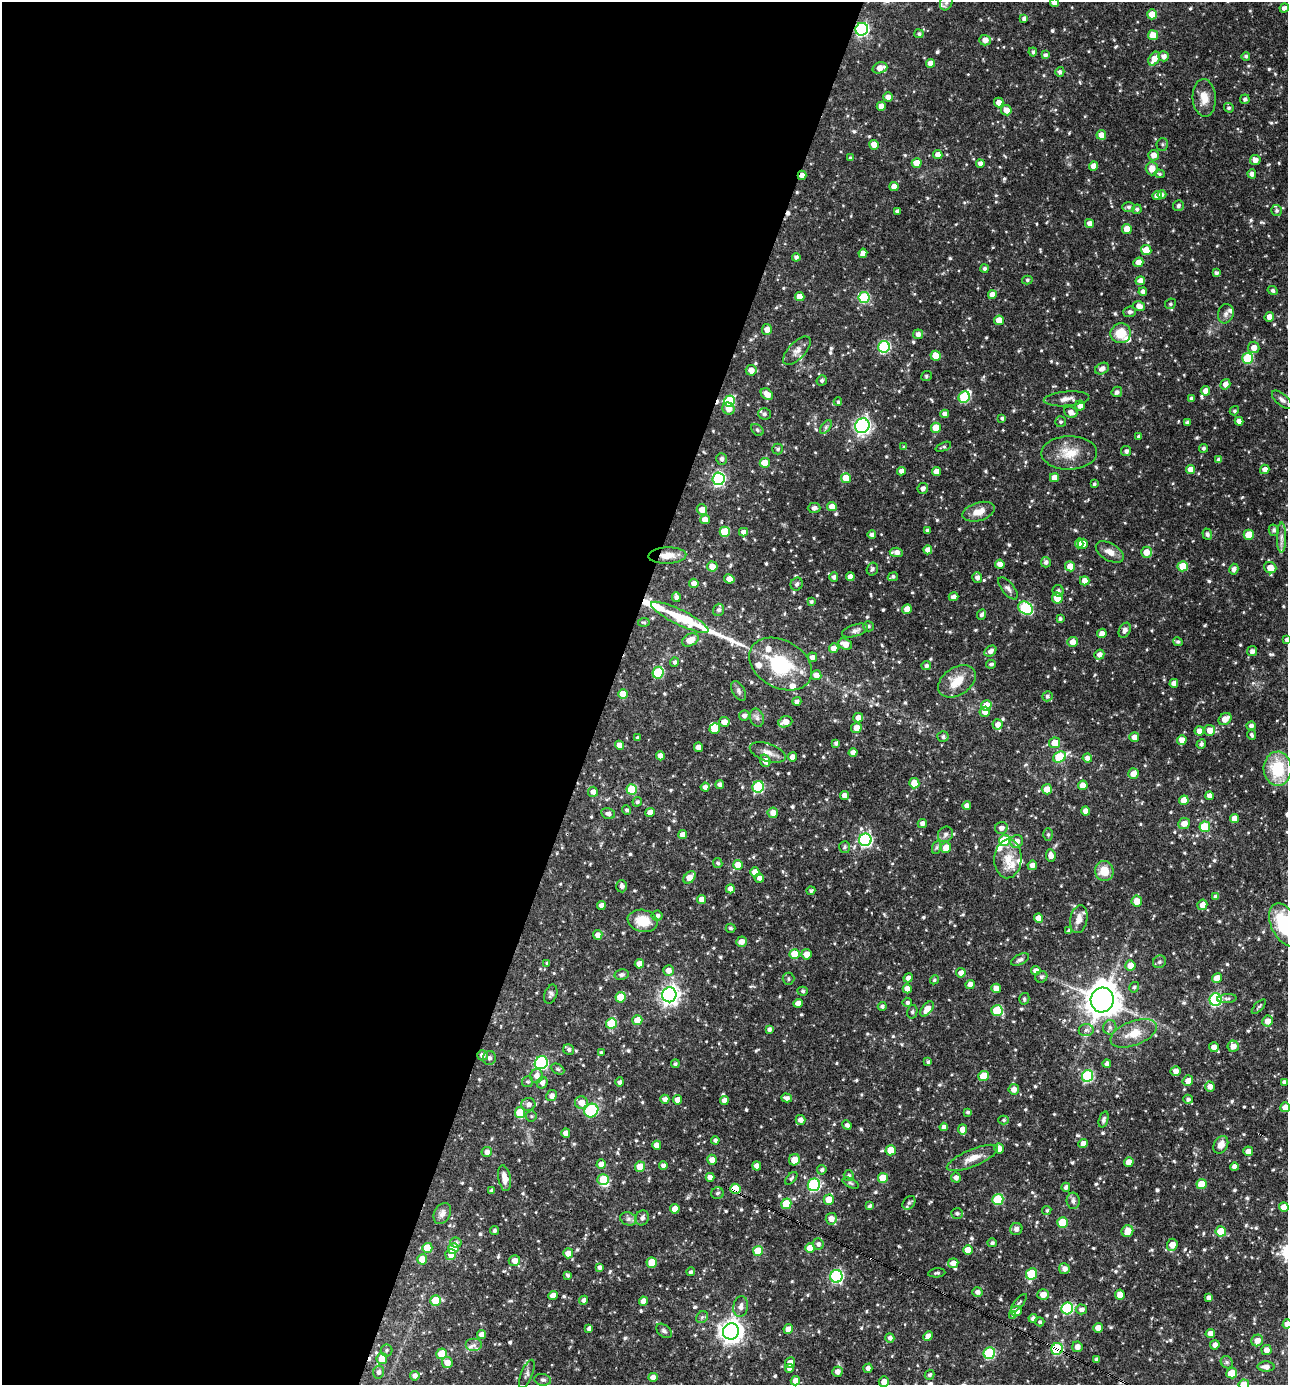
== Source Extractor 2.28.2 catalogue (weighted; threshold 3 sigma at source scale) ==
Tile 5 of 4 x 4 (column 1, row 2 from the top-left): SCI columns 270-1555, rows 2768-4150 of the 5550 x 5536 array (HDU 1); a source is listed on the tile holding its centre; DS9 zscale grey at full resolution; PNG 1290 x 1387 px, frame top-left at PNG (2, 2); each listed source drawn as its Kron ellipse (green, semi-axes under 4 px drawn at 4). Shown black and unused: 47% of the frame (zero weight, under 3 of 4 exposures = <1% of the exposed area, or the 3 px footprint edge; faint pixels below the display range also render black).
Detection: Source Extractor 2.28.2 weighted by HDU 2 'WHT'; one run over the whole footprint, this tile lists its part. Background 0.0652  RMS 0.0036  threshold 0.0161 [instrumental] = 3 sigma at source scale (4.5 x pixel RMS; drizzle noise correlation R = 1.50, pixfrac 1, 0.05/0.05 arcsec/px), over >= 5 px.
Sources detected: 768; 1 inside a brighter object's white glare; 3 cosmic-ray / hot-pixel residue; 1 long thin detection or spike segment (spike, bleed or trail) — neither listed nor drawn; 18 inside a brighter listed object's ellipse — not listed separately; of the other 745, all 500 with FLUX_AUTO >= 0.588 (the completeness limit of this list) listed and drawn (245 fainter detections not listed), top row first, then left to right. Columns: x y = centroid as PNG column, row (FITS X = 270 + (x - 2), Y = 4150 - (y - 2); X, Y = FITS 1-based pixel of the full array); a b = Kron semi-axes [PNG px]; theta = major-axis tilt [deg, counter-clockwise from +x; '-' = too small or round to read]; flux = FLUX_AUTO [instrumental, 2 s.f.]
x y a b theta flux
946 2 9 6 71 0.99
1054 3 4 4 - 1.6
1284 8 5 4 - 1.2
1152 14 5 5 - 4.3
1024 18 4 4 - 1.1
862 29 6 6 - 58
919 34 4 4 - 0.78
1153 35 5 5 - 5.2
985 40 6 5 - 2.2
1033 52 4 3 - 0.69
1045 55 4 4 - 0.94
1164 56 5 5 - 1.7
1246 56 4 4 - 0.76
1154 59 7 5 57 3.1
930 63 4 4 - 2.6
880 68 8 5 18 2.9
1060 72 5 4 - 1.1
888 97 5 4 - 2.4
1204 98 19 11 -86 4.5
1245 99 5 4 - 0.96
999 103 5 4 - 2.5
881 106 4 4 - 2.3
1229 108 5 4 - 0.65
1006 110 5 5 - 2.9
1101 135 5 4 - 3.3
1162 144 6 6 - 0.66
874 145 5 4 - 4.3
938 155 4 4 - 2.3
1154 155 5 5 - 2.6
850 158 4 3 - 0.62
1255 160 5 5 - 2
917 163 5 5 - 4.7
980 164 4 4 - 1.6
1093 166 4 4 - 2.7
1152 169 6 6 - 3
1159 174 5 4 - 0.6
1252 174 4 4 - 1.4
802 175 4 4 - 2.1
894 186 4 4 - 2.6
1162 194 4 4 - 0.72
1157 196 4 4 - 2.6
1178 206 5 5 - 1.1
1128 207 6 5 - 0.75
1137 209 5 4 - 0.68
1277 210 5 5 - 0.84
897 211 4 4 - 1.2
1089 223 4 4 - 2
1127 229 5 5 - 4.2
1146 250 5 5 - 4.9
863 253 4 4 - 2.2
796 257 4 4 - 1.1
1138 262 5 4 - 2.4
985 269 4 4 - 0.85
1216 273 4 3 - 0.89
1027 280 5 4 - 0.65
1140 281 5 4 - 2.5
1273 290 5 4 - 0.84
1143 292 4 4 - 1.4
992 295 4 4 - 2.7
800 297 5 4 - 3.8
864 297 5 5 - 27
1170 304 5 5 - 0.63
1139 306 6 5 - 2.1
1130 312 6 5 - 1
1226 314 10 7 72 1.4
1269 317 5 4 - 2.6
999 320 5 4 - 4.2
767 329 5 5 - 2.3
1121 333 10 10 - 7
918 334 5 5 - 1.6
884 347 6 5 - 33
1254 347 6 5 - 2.5
797 350 18 8 46 2.6
936 356 5 5 - 6.1
1248 358 5 5 - 19
1102 369 7 5 29 1.8
751 370 5 5 - 2.7
926 376 5 5 - 0.59
822 380 5 5 - 0.76
1225 384 5 4 - 2.1
1205 391 5 4 - 2.8
1117 392 5 5 - 1.1
767 394 7 5 -41 2.9
964 397 6 5 - 21
1191 398 4 4 - 0.73
1067 399 23 7 5 2.5
1282 400 12 6 -41 1.3
729 401 5 5 - 25
838 402 4 3 - 0.63
1080 406 5 4 - 2.5
728 409 6 5 - 2.7
1234 411 5 4 - 0.64
1071 412 7 5 -22 1.8
764 414 6 5 - 0.98
945 414 4 4 - 1.7
1002 418 4 4 - 0.8
1239 421 4 4 - 1.8
1061 422 5 5 - 0.7
1187 423 4 3 - 1.1
862 426 7 7 - 100
826 427 8 4 54 0.75
936 428 5 5 - 5.8
757 430 7 5 -43 0.66
1139 436 4 4 - 0.71
904 447 4 4 - 0.65
943 447 8 4 22 0.6
1203 448 4 4 - 0.77
778 449 5 5 - 0.72
1126 451 5 5 - 1.2
1069 453 28 16 1 7.7
722 459 6 5 - 1.2
1219 459 4 4 - 1.2
765 463 5 5 - 5.9
1191 469 4 4 - 2.9
1265 469 5 4 - 1.8
902 471 4 4 - 2.1
936 471 4 4 - 2.3
846 478 5 5 - 7.1
1054 478 4 4 - 2.8
718 479 6 6 - 56
1094 484 4 3 - 0.64
923 488 5 5 - 1.4
832 506 5 4 - 3.2
814 508 6 5 - 1.5
702 510 5 5 - 2.8
978 512 16 9 16 4.2
705 520 5 4 - 3.4
927 530 3 3 - 0.71
1274 530 6 5 - 0.99
725 532 5 5 - 10
743 532 4 4 - 1.7
1207 534 6 4 -71 1
872 535 4 4 - 1.3
1249 535 5 5 - 7.1
1281 537 15 4 90 1.6
1079 543 5 4 - 2.6
1083 544 5 5 - 2.6
928 550 4 4 - 1.8
896 552 7 4 -5 2
1110 552 15 8 -30 2.8
1146 552 5 5 - 3.8
667 555 19 8 3 4
1046 562 5 5 - 1.1
1000 564 4 4 - 2.4
712 566 5 5 - 2.7
1070 566 5 5 - 3.6
1183 566 5 5 - 6.1
1270 568 6 5 - 4
872 569 6 5 - 0.78
1234 569 5 4 - 1.4
850 576 4 4 - 2
834 577 4 4 - 1.2
893 577 5 4 - 0.73
977 578 5 5 - 1.5
729 579 5 4 - 2.2
1085 581 4 4 - 2.6
694 583 5 4 - 2.1
797 584 6 6 - 0.84
1008 588 13 6 -51 1.4
1058 591 6 5 - 0.95
676 597 5 4 - 1.2
954 597 5 4 - 1.6
1057 598 5 5 - 4.1
811 602 4 4 - 0.65
1026 608 8 6 -35 34
907 609 5 4 - 3
719 610 6 5 - 1
981 615 5 4 - 0.97
680 617 32 7 -26 16
1060 619 4 4 - 0.76
644 622 6 4 7 0.59
868 626 5 5 - 0.74
1125 630 8 5 64 1.1
855 631 13 6 17 1.6
1102 633 5 4 - 2
690 640 9 6 27 4.4
1287 640 4 4 - 1.2
1073 642 5 5 - 2.5
1178 642 5 4 - 0.64
845 644 7 5 -23 3.5
834 648 5 4 - 2.7
990 651 6 5 - 1.5
1252 651 5 5 - 1.5
1099 655 5 5 - 1.9
812 657 5 4 - 1.7
675 662 5 4 - 0.82
780 664 33 24 -29 22
991 664 5 4 - 0.76
926 666 4 4 - 1.1
658 673 6 5 - 19
816 675 5 5 - 2.3
957 681 20 14 34 7.1
1174 683 4 4 - 2.3
739 691 11 6 -60 1.1
623 694 5 5 - 4.5
1047 696 5 5 - 0.84
797 701 4 4 - 1.1
986 705 5 5 - 5.6
985 712 5 5 - 3.1
744 716 5 5 - 1.4
757 718 9 6 -74 1.3
858 718 5 5 - 2.3
1225 719 7 5 37 3.1
724 722 5 5 - 2.6
785 722 7 5 19 2.8
998 724 5 5 - 2.5
1251 726 5 4 - 1.2
856 728 5 5 - 2.9
715 729 5 5 - 5.5
1210 730 5 5 - 3
1199 731 5 4 - 2.4
1252 735 5 3 - 0.8
943 737 5 5 - 0.87
1134 737 5 4 - 2.3
637 738 3 3 - 0.72
1182 740 5 4 - 2.9
836 743 4 4 - 0.98
1055 743 5 5 - 5.3
1201 744 5 4 - 0.89
620 745 4 4 - 2.4
698 747 4 4 - 2.9
768 752 19 8 -19 2.8
853 752 4 4 - 2.6
660 756 4 4 - 2.8
792 757 4 4 - 2.2
1060 757 7 5 27 18
1087 758 4 4 - 1.6
765 761 6 5 - 2.7
1278 769 17 14 -88 16
1133 773 5 5 - 2.8
914 783 5 5 - 5
720 785 4 4 - 1.5
1083 785 5 4 - 3.2
705 787 4 4 - 1.6
758 787 6 5 - 27
632 789 5 5 - 16
1047 789 5 5 - 3
593 792 5 5 - 1.8
844 796 4 4 - 2
1210 796 4 4 - 2.5
1184 800 5 4 - 4.5
637 802 5 4 - 0.67
967 806 4 4 - 1.8
627 810 5 4 - 0.77
1086 811 4 4 - 2.5
650 812 4 4 - 2.7
608 813 7 5 -12 1.2
773 813 5 5 - 2.4
1235 818 4 4 - 3.1
922 823 5 4 - 1.7
1184 824 6 5 - 2.7
1205 827 5 5 - 13
1001 828 6 6 - 1.7
945 834 8 7 - 1.2
1048 834 6 5 - 0.71
683 835 4 4 - 2.3
865 840 6 6 - 61
1004 841 5 5 - 20
1017 841 6 6 - 2.7
845 847 6 5 - 0.73
937 847 7 4 71 0.65
946 848 5 5 - 4.5
1051 855 6 5 - 2.1
1008 859 19 13 87 5.8
718 863 5 4 - 0.8
738 865 5 5 - 5.4
1032 865 5 4 - 1.8
1104 871 10 9 - 5.8
755 872 5 4 - 2.6
689 877 7 5 46 3.8
759 878 4 4 - 1.5
622 886 6 5 - 1.4
730 889 4 4 - 2.4
811 891 4 4 - 0.62
1215 897 4 4 - 1.1
701 899 4 4 - 3.1
1137 901 5 5 - 3.2
1202 905 5 5 - 2.6
601 906 4 4 - 2.1
657 916 5 5 - 1.1
1039 918 5 4 - 3
1079 919 14 8 78 2.9
643 921 15 11 -12 7.6
1285 925 23 13 -64 24
730 928 5 4 - 0.74
1069 931 4 3 - 0.85
598 935 5 4 - 2.2
741 942 5 5 - 2.4
795 954 5 5 - 7.6
806 954 5 5 - 3
1020 960 9 5 26 0.96
1159 962 7 6 - 1
547 963 4 4 - 0.68
639 964 4 4 - 2.9
1130 965 5 5 - 3.1
668 970 5 5 - 2.6
1036 971 5 4 - 1.6
961 973 5 4 - 2.2
622 975 7 5 12 0.87
1041 977 6 5 - 0.89
908 978 5 4 - 1.6
1217 978 5 5 - 4.2
788 979 6 6 - 0.71
934 980 5 4 - 0.66
970 984 4 4 - 2.3
1134 987 5 5 - 0.72
996 988 5 4 - 2.5
907 989 4 4 - 2.5
803 991 5 4 - 0.61
551 994 10 6 70 0.95
669 995 7 7 - 170
621 997 5 5 - 8.1
1024 999 6 5 - 0.72
1227 999 10 4 5 0.79
1102 1000 12 11 - 580
1216 1000 6 6 - 43
907 1002 5 5 - 0.75
798 1003 4 4 - 2.6
882 1006 4 4 - 0.93
1259 1007 9 4 46 0.69
927 1009 9 5 52 3.6
997 1010 5 5 - 12
912 1012 7 5 76 0.66
637 1020 5 5 - 4.3
1268 1021 5 5 - 2.9
611 1023 5 5 - 13
1110 1027 7 6 - 1.1
769 1029 4 4 - 1.1
1086 1030 7 6 - 1.1
1134 1033 24 12 21 6.5
1233 1046 5 5 - 2.5
1214 1047 5 5 - 2.5
569 1050 6 5 - 0.88
601 1052 4 4 - 0.63
482 1055 5 5 - 1.6
489 1058 7 6 - 0.88
928 1062 4 4 - 0.69
541 1063 7 6 - 50
1107 1063 4 4 - 1.1
675 1064 4 4 - 0.63
557 1069 7 5 -27 0.75
1176 1071 5 4 - 2
536 1076 7 6 - 2.2
983 1076 5 5 - 8.5
1088 1076 6 5 - 32
1188 1081 5 5 - 2.4
527 1082 5 5 - 0.72
620 1082 5 4 - 1.1
1284 1082 4 4 - 0.9
542 1083 6 5 - 1.3
1210 1086 5 5 - 2.2
1014 1089 5 5 - 2
552 1096 5 5 - 1.7
787 1098 5 4 - 1.4
665 1099 4 4 - 2
1188 1099 5 4 - 0.89
678 1100 4 4 - 2.4
724 1101 4 4 - 2.8
581 1103 6 6 - 3.6
528 1104 7 6 - 1.8
1285 1107 5 5 - 3.2
591 1111 7 6 - 19
520 1112 5 5 - 9.1
968 1112 3 3 - 0.66
531 1116 5 5 - 0.62
1104 1119 8 4 72 0.82
800 1120 5 5 - 1.8
1004 1120 5 4 - 0.61
847 1125 5 4 - 0.97
944 1127 4 4 - 1.4
963 1129 5 4 - 3.1
566 1133 5 4 - 2.4
715 1140 4 4 - 0.9
1083 1144 5 4 - 2
657 1145 4 4 - 2.9
1221 1145 9 6 61 2.7
999 1148 5 5 - 2.7
891 1150 5 5 - 5.9
1248 1151 5 4 - 2.4
487 1152 5 5 - 1.7
972 1158 27 8 23 4.2
712 1160 5 4 - 2.3
794 1160 6 5 - 4.2
1129 1162 5 4 - 3.3
601 1164 4 4 - 2.9
663 1166 4 4 - 1.6
757 1166 4 4 - 2.4
640 1167 5 5 - 8
1234 1167 4 4 - 1.5
822 1170 5 4 - 0.84
849 1176 5 5 - 0.92
710 1177 4 4 - 2.3
504 1178 13 6 -80 2.7
791 1178 7 4 48 0.63
883 1178 5 5 - 6.3
956 1178 5 5 - 1.4
603 1179 6 5 - 11
851 1183 9 4 -27 0.66
1202 1184 5 5 - 6.9
814 1185 6 6 - 37
1066 1187 4 4 - 1
735 1189 5 5 - 9.4
492 1190 4 3 - 0.88
717 1193 6 6 - 0.78
998 1199 5 5 - 18
829 1200 5 5 - 5.9
1073 1201 8 6 -87 1.3
909 1203 7 5 50 0.9
786 1204 5 5 - 11
870 1206 4 3 - 0.74
1284 1207 5 4 - 3.5
675 1209 4 4 - 3.3
1047 1210 5 4 - 0.59
442 1213 11 8 61 1.8
957 1213 6 5 - 0.73
642 1218 7 6 - 1.4
628 1219 8 6 -19 1.3
831 1219 5 5 - 2.5
1063 1223 5 5 - 12
1016 1229 6 6 - 1.5
494 1230 4 4 - 0.82
1127 1231 6 5 - 3.6
1221 1231 5 5 - 9.6
456 1243 6 5 - 0.95
992 1243 4 4 - 0.88
818 1244 5 5 - 1
1172 1245 6 5 - 3.5
427 1248 5 5 - 7
453 1248 5 5 - 10
810 1248 5 5 - 5.2
968 1250 5 5 - 5
758 1251 5 5 - 8.8
568 1253 5 5 - 3.4
451 1255 5 5 - 2.8
422 1259 5 5 - 5.9
514 1261 6 5 - 2.5
652 1262 5 5 - 7.8
953 1263 5 4 - 2.2
599 1267 4 4 - 1.1
1064 1269 5 5 - 1.8
691 1272 4 3 - 0.74
937 1273 8 4 6 0.67
1031 1274 6 5 - 17
567 1275 4 4 - 0.67
836 1276 6 6 - 44
977 1292 5 5 - 1.4
553 1295 4 4 - 2.5
1043 1295 5 5 - 3.1
1120 1295 5 5 - 2.7
1209 1298 4 4 - 1.4
584 1300 4 4 - 1.2
436 1301 5 5 - 12
644 1301 4 4 - 2.7
1019 1303 11 3 50 0.64
741 1306 10 7 80 1.7
1067 1308 6 5 - 31
1081 1309 5 5 - 1.5
1016 1311 6 5 - 2.6
1013 1315 4 3 - 0.66
702 1317 6 5 - 0.67
1033 1318 4 4 - 1.1
1040 1322 4 4 - 0.68
1287 1324 4 4 - 2.4
589 1328 4 4 - 0.98
1098 1328 5 5 - 3.3
788 1329 5 4 - 2.5
664 1331 9 5 -39 0.96
731 1331 8 8 - 260
1210 1333 4 4 - 2.2
482 1335 4 4 - 2.5
928 1336 5 4 - 2.4
890 1338 5 4 - 1.1
1257 1340 6 5 - 2.8
474 1345 8 6 0 1.3
1215 1345 5 4 - 1.7
1077 1347 5 5 - 2
1057 1349 6 5 - 28
386 1350 6 6 - 0.76
1266 1350 5 5 - 2.4
989 1353 6 5 - 29
442 1354 5 5 - 9.5
382 1358 5 5 - 5.3
1096 1359 3 3 - 0.94
1227 1362 7 5 -47 0.74
447 1363 6 5 - 3
790 1363 5 5 - 2.5
1266 1367 8 5 0 1.8
868 1368 5 4 - 1.3
789 1369 4 4 - 1.6
378 1372 6 5 - 1.2
837 1372 5 5 - 1.9
1232 1373 5 5 - 6.2
527 1374 15 5 68 1.3
929 1375 5 4 - 0.91
415 1376 5 4 - 1.5
653 1377 4 4 - 2.4
543 1380 8 6 -9 0.87
795 1381 5 4 - 2.7
884 1382 5 5 - 2.6
1244 1384 5 5 - 4.2
Overlapping masked pixels (flux is a lower limit): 6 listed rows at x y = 862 29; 802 175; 667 555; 1285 925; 735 1189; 1057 1349
Isophote crosses this tile's border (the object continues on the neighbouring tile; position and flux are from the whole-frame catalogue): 8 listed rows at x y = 946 2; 1054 3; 1287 640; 1285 925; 1285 1107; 1287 1324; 884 1382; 1244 1384